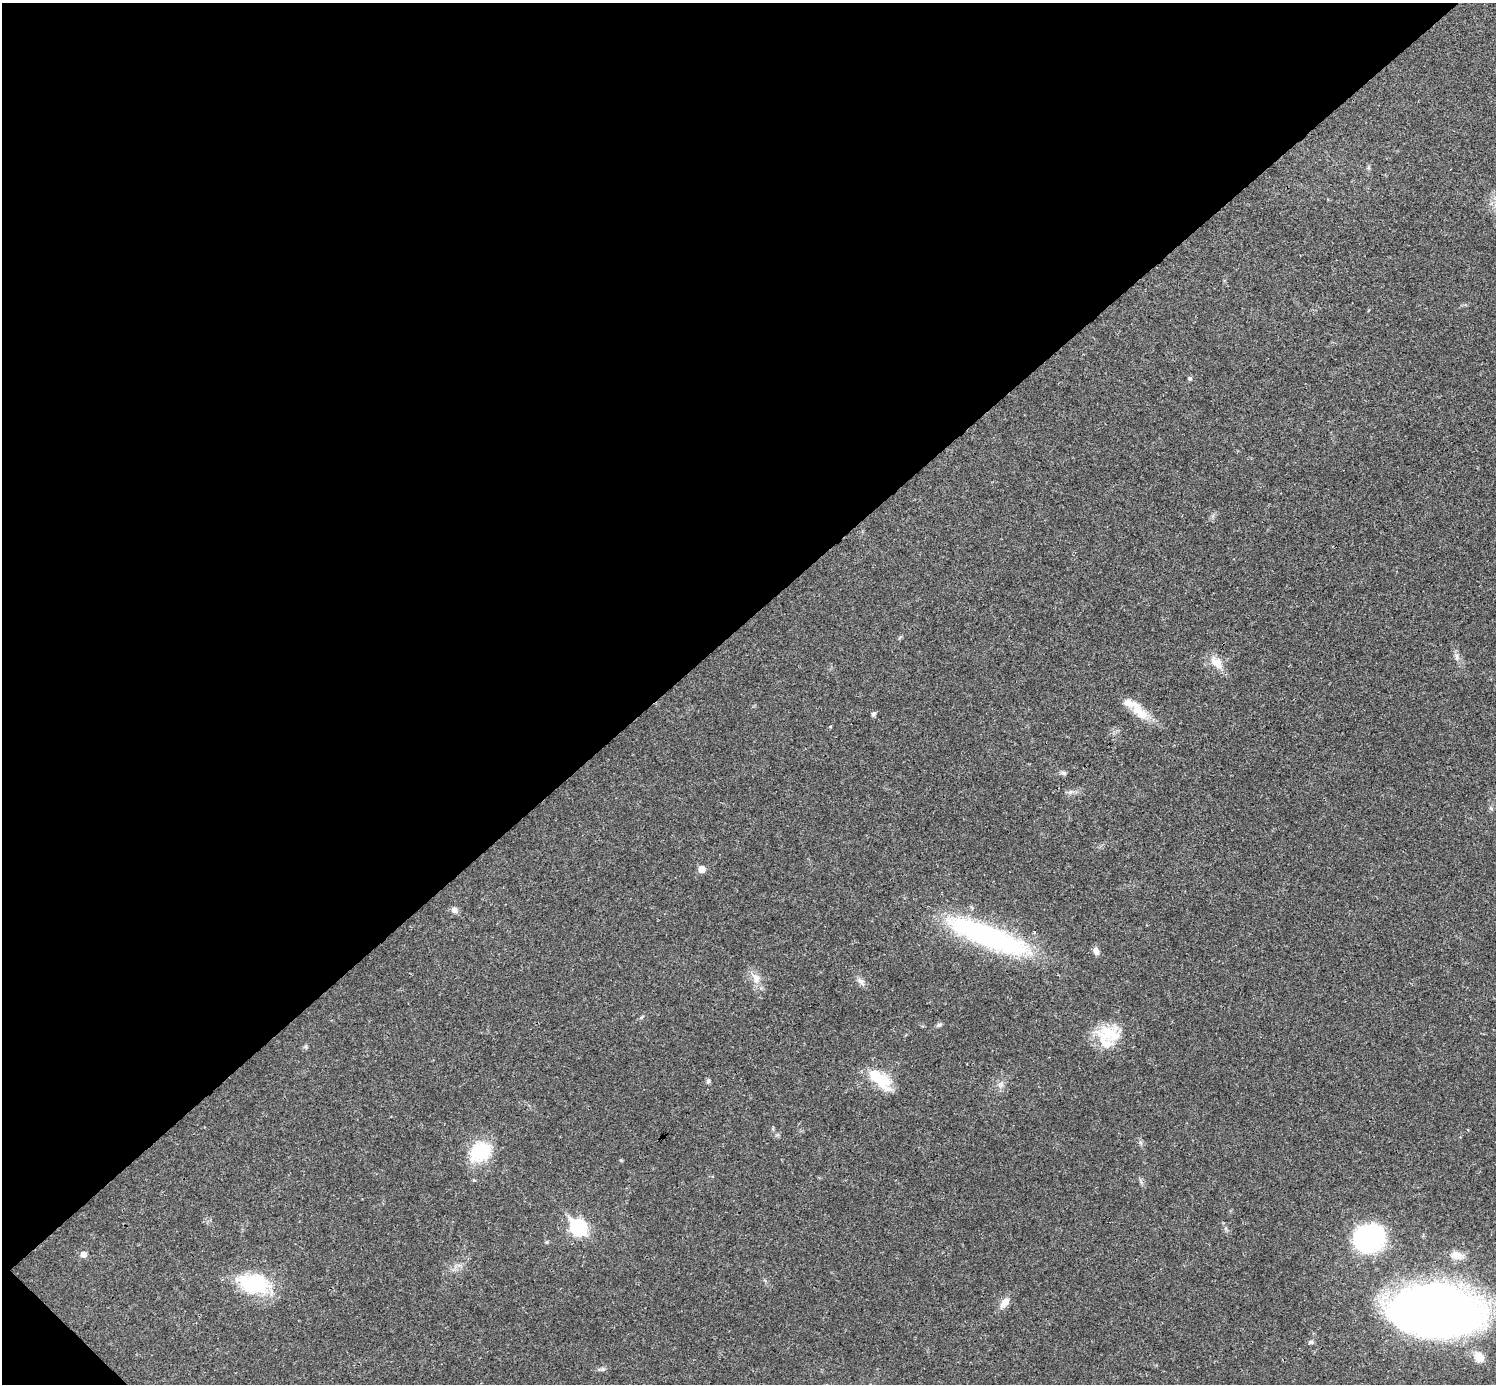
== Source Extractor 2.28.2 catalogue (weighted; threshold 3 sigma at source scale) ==
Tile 5 of 4 x 4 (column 1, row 2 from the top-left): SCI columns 1-1494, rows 2920-4301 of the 5981 x 5981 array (HDU 1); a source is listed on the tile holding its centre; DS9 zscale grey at full resolution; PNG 1498 x 1386 px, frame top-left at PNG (2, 3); no overlay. Shown black and unused: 45% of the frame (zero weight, under 3 of 4 exposures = <1% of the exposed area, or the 3 px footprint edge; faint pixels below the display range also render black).
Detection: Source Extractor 2.28.2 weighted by HDU 2 'WHT'; one run over the whole footprint, this tile lists its part. Background 0.0208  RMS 0.0022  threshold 0.0101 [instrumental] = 3 sigma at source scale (4.5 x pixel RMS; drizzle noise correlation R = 1.50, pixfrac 1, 0.05/0.05 arcsec/px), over >= 5 px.
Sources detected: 35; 2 inside a brighter listed object's ellipse — not listed separately; the other 33 listed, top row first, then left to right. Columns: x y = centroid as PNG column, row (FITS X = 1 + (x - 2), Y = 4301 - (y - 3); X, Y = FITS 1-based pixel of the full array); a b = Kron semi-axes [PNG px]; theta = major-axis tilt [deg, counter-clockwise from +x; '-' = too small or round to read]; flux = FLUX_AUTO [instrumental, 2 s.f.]
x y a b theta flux
1190 378 6 5 - 0.37
1457 657 12 5 -85 0.86
1217 663 19 10 -39 3.1
1140 713 27 12 -38 4.4
873 714 6 5 - 0.56
830 727 4 3 - 0.25
1064 773 8 5 -16 0.53
1070 792 8 6 21 0.69
702 869 6 5 - 2.6
454 910 8 7 - 1
987 936 100 22 -21 45
1096 951 11 7 -72 1.1
756 978 16 10 -60 2.3
861 981 13 7 -47 1.1
939 1025 8 5 21 0.48
1108 1033 35 21 4 8.1
306 1047 6 4 -71 0.32
878 1078 31 12 -41 9
708 1081 7 5 89 0.44
1001 1085 7 6 - 0.78
480 1152 23 19 30 12
578 1227 8 7 - 48
1226 1228 6 4 72 0.35
1369 1239 20 17 7 55
546 1242 5 5 - 0.28
83 1254 8 8 - 1
1456 1255 17 10 -15 2.2
254 1284 45 25 -13 14
1004 1303 16 8 50 2
1433 1311 58 31 -5 340
1311 1342 8 5 10 0.48
1479 1357 15 11 -44 2.7
602 1369 8 6 19 0.53